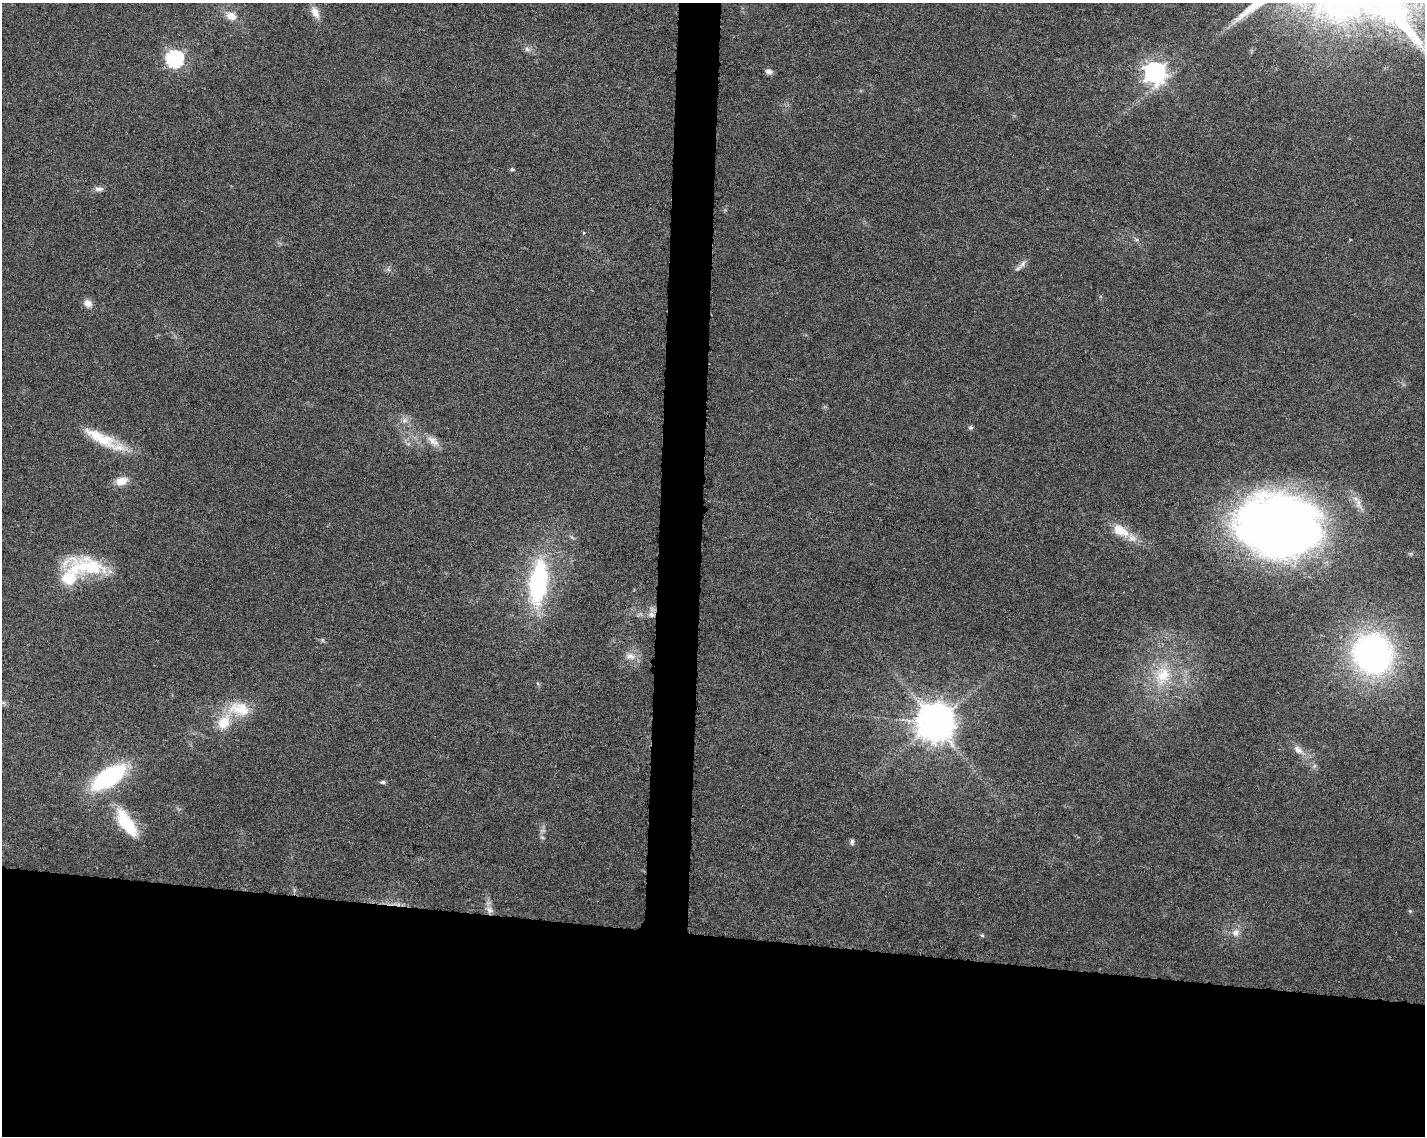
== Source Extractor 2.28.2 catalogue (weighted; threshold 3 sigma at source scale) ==
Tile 11 of 3 x 4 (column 2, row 4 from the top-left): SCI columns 1654-3076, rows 13-1146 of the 4786 x 4554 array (HDU 1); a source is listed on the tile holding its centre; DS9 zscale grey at full resolution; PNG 1427 x 1138 px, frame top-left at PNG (2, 3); no overlay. Shown black and unused: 20% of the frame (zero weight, under 6 of 12 exposures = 1% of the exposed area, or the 3 px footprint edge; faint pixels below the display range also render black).
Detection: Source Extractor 2.28.2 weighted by HDU 2 'WHT'; one run over the whole footprint, this tile lists its part. Background 0.0301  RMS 0.002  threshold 0.00818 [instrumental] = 3 sigma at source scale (4.09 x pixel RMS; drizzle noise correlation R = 1.36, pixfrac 0.8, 0.0396/0.0396 arcsec/px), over >= 5 px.
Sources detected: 44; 1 too faint to see at this stretch — not listed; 5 inside a brighter listed object's ellipse — not listed separately; the other 38 listed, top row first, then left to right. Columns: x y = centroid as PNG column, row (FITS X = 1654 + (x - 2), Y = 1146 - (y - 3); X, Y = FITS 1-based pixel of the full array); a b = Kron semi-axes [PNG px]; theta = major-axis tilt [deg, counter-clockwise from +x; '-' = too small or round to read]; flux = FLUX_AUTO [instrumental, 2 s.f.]
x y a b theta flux
315 12 17 9 -66 1.7
231 16 13 9 -25 2
527 49 9 7 -34 0.68
174 59 7 7 - 56
769 72 9 6 -12 0.72
1155 72 8 8 - 120
512 169 5 4 - 0.34
99 189 12 6 -2 0.74
1018 268 15 6 39 0.89
88 303 11 9 -38 1.4
404 420 9 8 - 0.92
971 427 6 6 - 0.35
103 440 30 16 -4 5
433 441 20 9 -36 1.9
121 481 16 10 16 2.3
1358 504 21 8 -66 1.9
1278 526 73 53 -6 170
1120 530 24 13 -33 4
572 537 8 3 -45 0.31
86 567 55 22 -8 12
538 582 52 20 83 26
651 615 9 8 - 1.1
322 640 6 4 -89 0.29
1373 654 35 32 -50 65
630 656 15 10 -12 1.7
1162 675 32 23 73 9.2
3 703 7 4 1 0.39
239 709 33 20 -7 6.4
935 722 12 11 - 530
1298 750 16 9 -38 1.6
108 777 34 16 33 23
383 782 6 4 -3 0.44
127 823 33 13 -57 10
852 842 8 5 82 0.41
490 910 11 8 -38 1.1
1410 911 6 4 -44 0.25
1236 932 11 10 - 1.4
982 935 6 5 - 0.32